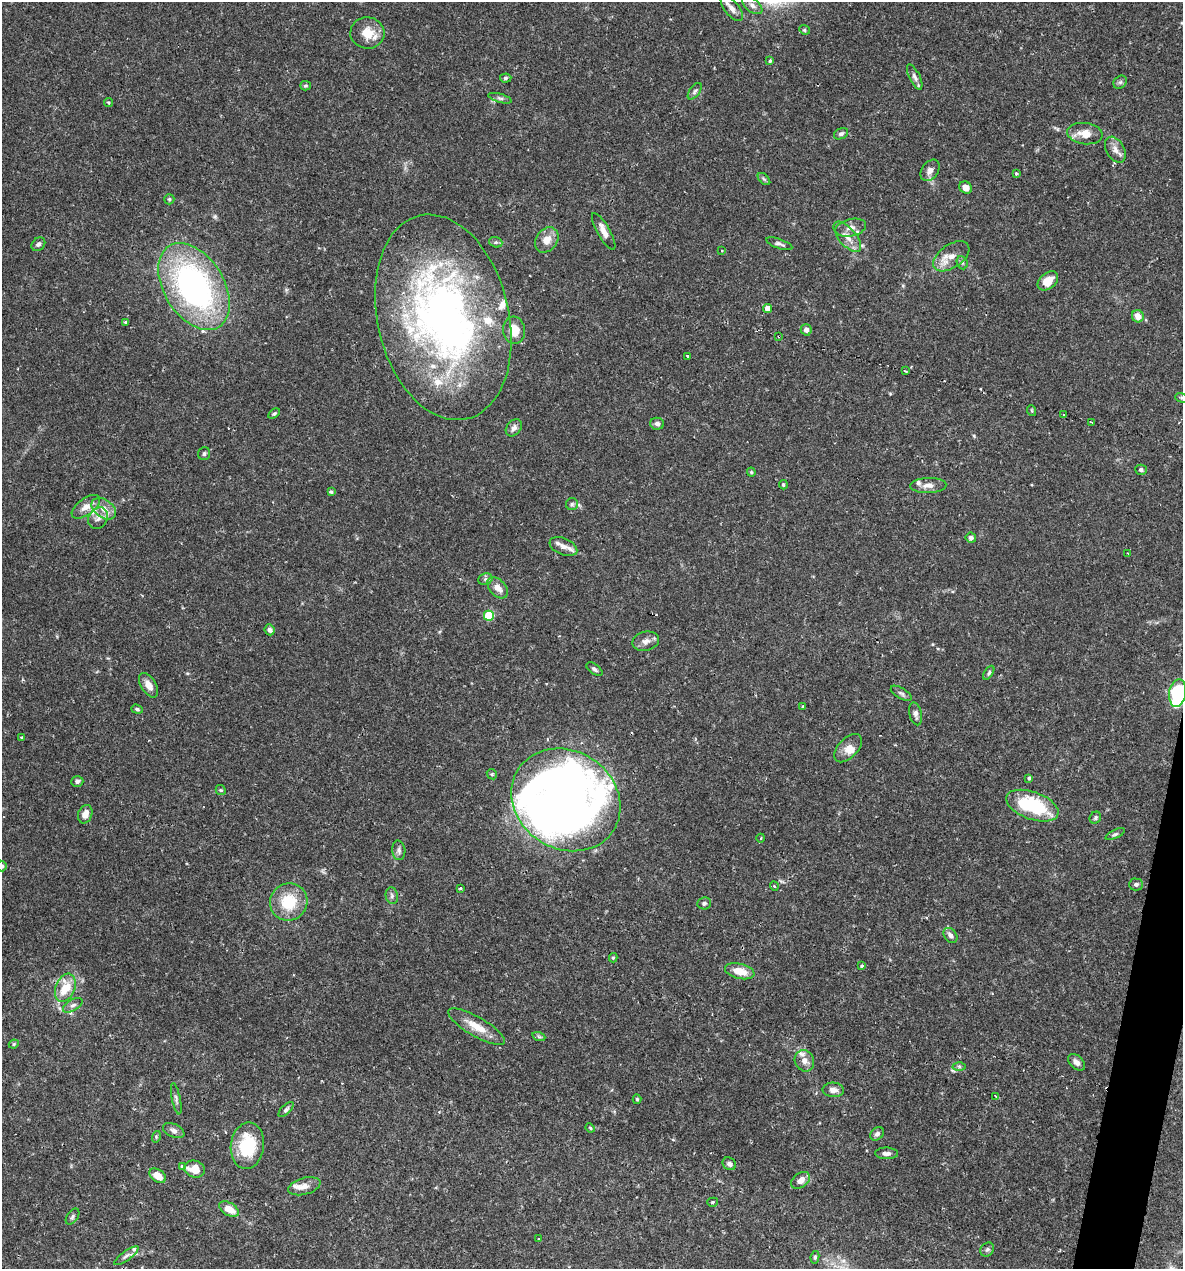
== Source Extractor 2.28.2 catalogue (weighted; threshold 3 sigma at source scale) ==
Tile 6 of 4 x 4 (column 2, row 2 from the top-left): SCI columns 1428-2608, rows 2537-3803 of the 5092 x 5073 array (HDU 1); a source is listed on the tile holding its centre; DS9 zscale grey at full resolution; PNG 1185 x 1271 px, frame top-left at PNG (2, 2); each listed source drawn as its Kron ellipse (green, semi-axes under 4 px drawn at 4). Shown black and unused: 2% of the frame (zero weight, under 2 of 3 exposures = <1% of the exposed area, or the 3 px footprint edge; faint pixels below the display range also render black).
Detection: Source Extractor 2.28.2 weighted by HDU 2 'WHT'; one run over the whole footprint, this tile lists its part. Background 0.0709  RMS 0.0039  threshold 0.0176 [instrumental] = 3 sigma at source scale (4.5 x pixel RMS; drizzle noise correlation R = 1.50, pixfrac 1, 0.05/0.05 arcsec/px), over >= 5 px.
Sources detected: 149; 6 inside a brighter object's white glare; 3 cosmic-ray / hot-pixel residue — neither listed nor drawn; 10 inside a brighter listed object's ellipse — not listed separately; the other 130 listed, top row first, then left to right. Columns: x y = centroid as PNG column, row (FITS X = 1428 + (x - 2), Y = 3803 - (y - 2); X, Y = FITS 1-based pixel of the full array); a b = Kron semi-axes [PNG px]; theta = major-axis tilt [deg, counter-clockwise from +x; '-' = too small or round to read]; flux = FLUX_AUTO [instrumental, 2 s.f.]
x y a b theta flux
752 5 12 6 -39 1.9
732 8 15 7 -52 2.4
804 30 5 4 - 0.57
367 33 17 15 -6 6.9
770 61 4 3 - 1.1
915 77 14 5 -64 1.5
506 78 5 4 - 0.74
1120 82 7 6 - 0.89
306 86 5 4 - 0.57
695 91 9 5 54 0.94
500 98 12 4 -16 0.99
109 103 5 4 - 0.43
841 134 7 5 25 1
1085 134 18 10 -7 4.9
1115 150 14 9 -61 2.7
930 170 12 8 56 2.1
1016 173 3 3 - 0.78
764 179 7 4 -45 0.67
966 188 7 5 -38 2.8
169 199 5 5 - 0.6
851 228 15 8 13 2.7
604 231 20 6 -60 2.9
847 237 18 8 -49 3.9
547 240 14 10 52 4.3
496 242 7 5 -18 0.69
38 244 7 6 - 1
779 244 14 4 -19 1.2
722 250 3 2 - 0.37
951 256 20 11 34 5.2
962 263 7 5 -68 0.74
1048 281 12 8 42 5.7
194 286 48 30 -58 110
767 308 4 4 - 3
1138 316 6 6 - 3.9
443 317 104 66 -77 200
125 322 3 3 - 0.79
514 330 13 11 -84 6.1
806 330 6 5 - 1.6
779 336 3 2 - 0.83
688 356 3 2 - 0.61
905 371 3 2 - 0.57
1182 398 7 4 -17 0.64
1032 411 5 3 - 0.4
274 413 6 4 35 0.62
1063 414 2 2 - 0.51
1091 422 3 2 - 0.4
657 424 7 6 - 1.2
514 428 9 7 50 1.8
204 454 7 6 - 0.87
1141 470 6 5 - 0.98
751 472 4 4 - 0.45
783 485 4 3 - 0.51
928 485 18 7 1 2.6
331 492 4 3 - 1.1
572 504 6 6 - 0.83
86 507 16 8 36 3.1
104 509 14 9 -35 3.9
98 518 11 9 60 2.3
971 538 5 5 - 1.1
563 546 14 8 -23 3
1128 553 3 2 - 0.28
485 579 7 5 21 0.92
498 588 12 8 -47 3.4
489 616 5 5 - 16
270 630 5 5 - 1.2
646 641 13 9 12 2.4
594 669 9 5 -36 0.95
989 673 8 4 58 0.74
149 685 14 7 -57 3.1
901 693 12 5 -31 1
1178 693 14 8 81 39
803 706 3 2 - 0.33
137 709 6 4 -20 0.65
916 714 12 6 -78 1.7
22 737 4 3 - 0.73
848 748 17 10 46 3.5
492 774 5 4 - 0.53
1029 778 4 4 - 0.59
77 781 6 5 - 0.98
221 790 5 4 - 0.58
566 800 57 49 -33 230
1032 806 27 13 -20 26
85 814 9 7 70 2.7
1095 818 6 5 - 0.71
1115 834 10 3 25 0.78
761 838 4 3 - 0.29
399 850 10 6 -85 1.3
2 866 5 5 - 0.92
1136 884 7 6 - 0.99
774 886 5 3 - 0.35
460 888 3 3 - 0.81
392 896 8 6 -79 1.1
289 902 19 18 - 14
704 903 7 6 - 0.79
950 935 8 6 -52 1.7
613 958 5 4 - 0.55
862 966 4 3 - 0.79
740 971 15 7 -13 5.8
65 988 15 9 67 9.3
73 1005 11 5 30 1.4
476 1027 32 9 -30 6.8
539 1037 6 4 -18 0.66
14 1044 5 4 - 0.53
804 1061 11 9 -61 2.6
1077 1062 10 6 -44 1.9
959 1066 6 4 -1 0.65
833 1090 11 7 -3 2.4
996 1096 3 3 - 0.35
176 1099 16 4 -78 1.1
637 1099 5 4 - 0.53
286 1110 9 4 45 0.98
590 1128 5 4 - 0.45
174 1130 11 6 -25 1.7
877 1134 8 6 42 1.1
156 1137 6 3 74 0.49
247 1146 23 16 83 18
886 1153 11 5 -1 1.7
729 1164 7 6 - 1.5
182 1166 3 3 - 1.1
195 1169 10 8 -14 6.4
158 1176 9 6 -35 4.8
801 1180 10 7 36 3
304 1186 16 8 15 3.2
713 1202 5 4 - 0.69
229 1209 11 6 -30 5
72 1217 9 5 55 0.88
538 1239 3 2 - 0.32
987 1250 7 6 - 0.84
126 1256 14 4 36 1.4
815 1257 6 4 80 0.74
Overlapping masked pixels (flux is a lower limit): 3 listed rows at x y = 443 317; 779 336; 1178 693
Isophote crosses this tile's border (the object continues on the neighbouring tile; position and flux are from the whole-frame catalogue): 3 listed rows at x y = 1182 398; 1178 693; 2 866